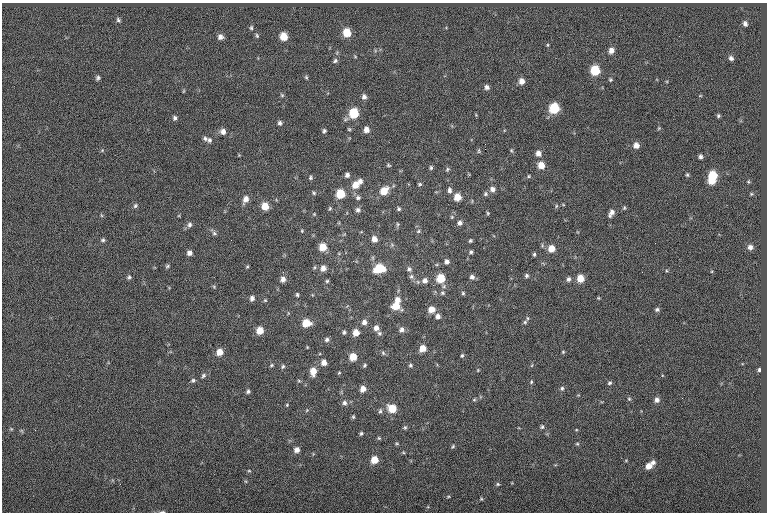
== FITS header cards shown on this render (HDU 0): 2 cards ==
NAXIS1  =                  765
NAXIS2  =                  510

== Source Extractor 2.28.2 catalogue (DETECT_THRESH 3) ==
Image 765 x 510 px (HDU 0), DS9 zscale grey, 1 PNG px = 1 image px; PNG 769 x 514 px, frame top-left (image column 1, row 510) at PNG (2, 3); no overlay
Background 0.0114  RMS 6.8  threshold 20.3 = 3 sigma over >= 5 px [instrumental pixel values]
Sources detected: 184; all 184 listed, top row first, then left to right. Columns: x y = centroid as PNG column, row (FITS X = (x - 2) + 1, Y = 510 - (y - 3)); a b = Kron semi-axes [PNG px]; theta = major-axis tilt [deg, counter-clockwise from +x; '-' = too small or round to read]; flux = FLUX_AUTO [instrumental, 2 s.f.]
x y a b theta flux
118 20 6 4 -74 750
745 24 5 4 - 1400
251 28 6 4 78 680
347 33 7 6 - 8700
257 35 6 4 -64 640
284 36 6 6 - 7500
220 37 6 6 - 1800
547 45 5 3 - 460
611 50 6 6 - 2500
355 56 5 3 - 420
731 58 5 5 - 1400
335 61 7 5 32 970
595 70 6 6 - 16000
306 77 5 5 - 580
98 78 5 4 - 940
610 80 5 4 - 560
522 81 6 6 - 2800
487 87 6 5 - 1400
183 91 5 3 - 390
282 95 6 5 - 630
700 96 5 3 - 330
364 97 6 5 - 1600
554 108 7 6 - 20000
354 113 7 7 - 15000
476 115 4 3 - 370
718 116 4 4 - 700
175 118 6 5 - 1000
280 123 5 5 - 1100
659 128 5 4 - 480
349 129 5 4 - 510
366 130 6 5 - 2700
223 131 7 6 - 2200
324 131 5 4 - 830
205 139 6 5 - 1000
209 140 7 6 - 1100
636 145 6 6 - 3100
485 149 2 2 - 600
102 150 5 5 - 570
511 150 6 4 -72 580
479 151 7 4 82 580
538 153 7 6 - 2500
700 157 5 4 - 1200
388 165 5 3 - 540
541 165 7 6 - 5300
431 168 5 4 - 750
447 169 6 5 - 750
347 175 5 4 - 1500
687 175 5 4 - 660
712 175 6 6 - 13000
529 176 4 4 - 530
310 178 5 5 - 740
360 181 6 5 - 1600
711 181 6 5 - 6200
748 182 5 4 - 480
420 184 5 3 - 630
355 185 8 7 - 4900
492 189 6 6 - 2100
449 190 9 6 -81 1300
384 191 8 7 - 6900
314 193 6 5 - 720
340 194 6 6 - 13000
485 194 6 6 - 890
751 194 5 4 - 490
457 197 6 6 - 6000
358 198 7 6 - 1100
245 199 9 6 65 2800
135 206 6 5 - 880
265 206 6 6 - 6300
556 206 5 3 - 510
330 208 6 4 87 570
624 208 5 4 - 610
399 209 5 4 - 760
358 210 7 6 - 1200
488 213 5 4 - 540
611 213 9 5 60 2300
101 215 6 4 -71 500
452 217 5 5 - 570
460 223 7 6 - 1500
398 224 7 4 75 670
189 225 7 6 - 1300
302 231 4 3 - 380
418 231 6 4 24 710
214 233 7 5 -28 1000
374 239 7 6 - 2800
103 240 6 5 - 870
470 241 5 4 - 690
542 245 6 4 -74 640
323 247 6 6 - 6900
750 247 6 6 - 1900
551 249 6 6 - 5100
471 252 5 5 - 780
189 253 5 5 - 1700
534 254 5 4 - 680
447 261 6 5 - 1600
167 266 6 4 24 620
247 267 5 3 - 440
323 268 7 6 - 2500
379 268 9 7 12 13000
409 269 7 6 - 1300
511 269 2 2 - 220
526 276 5 5 - 960
129 277 6 5 - 840
411 277 7 6 - 1200
472 277 6 6 - 1600
283 278 6 4 84 2700
440 278 7 6 - 12000
580 278 6 6 - 6700
568 279 6 5 - 1300
425 280 7 6 - 2000
327 281 4 4 - 600
214 287 5 4 - 500
442 293 6 5 - 780
463 293 5 4 - 650
297 295 5 4 - 620
252 298 6 5 - 1600
598 298 4 4 - 410
265 300 5 4 - 480
397 300 7 6 - 3100
396 306 8 7 - 6400
431 309 6 6 - 4400
657 310 5 4 - 910
438 316 6 6 - 1700
527 318 6 4 -89 540
364 322 6 6 - 1900
525 322 5 5 - 680
306 323 7 6 - 8000
376 328 6 6 - 2300
260 330 6 6 - 5900
402 330 7 6 - 1700
344 332 5 5 - 830
356 332 6 6 - 4200
379 333 6 5 - 920
327 340 6 5 - 1200
307 347 4 3 - 380
422 348 6 5 - 5200
219 352 6 6 - 4400
563 352 4 3 - 500
383 353 7 5 -47 770
462 356 5 4 - 620
353 357 6 6 - 6700
324 362 6 5 - 2900
271 365 5 4 - 610
365 365 5 4 - 670
410 365 5 5 - 770
283 366 6 5 - 840
478 370 4 3 - 370
759 370 4 3 - 750
313 371 9 6 -89 4900
339 373 5 4 - 500
203 376 6 5 - 850
193 380 7 5 25 910
299 381 5 3 - 510
531 382 6 4 77 610
609 383 5 5 - 790
562 388 6 5 - 890
363 389 6 5 - 3300
248 391 6 5 - 910
629 399 5 4 - 600
474 400 6 4 1 570
657 400 6 6 - 1700
344 403 7 6 - 1500
287 405 4 4 - 460
392 408 7 7 - 9300
307 410 5 4 - 500
380 411 7 5 77 910
353 417 5 4 - 660
405 427 6 5 - 790
542 427 6 5 - 800
11 429 4 4 - 480
361 433 4 4 - 760
379 438 5 4 - 540
397 443 5 3 - 510
577 444 5 4 - 560
453 446 5 4 - 640
297 450 6 6 - 2300
403 452 5 3 - 490
374 460 6 6 - 6700
653 462 6 5 - 1500
648 466 6 6 - 3900
249 471 5 3 - 460
498 484 5 4 - 620
448 496 5 3 - 460
481 499 4 4 - 490
162 512 7 3 4 600
At the frame edge (FLAGS 8, measured only in part): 1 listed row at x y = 162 512